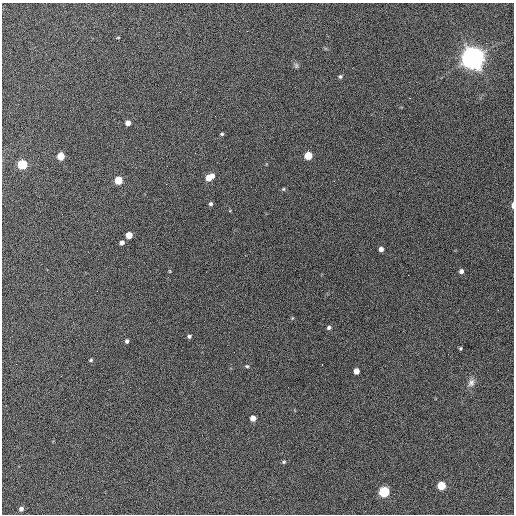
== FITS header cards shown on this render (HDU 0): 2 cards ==
NAXIS1  =                  512 / Axis length
NAXIS2  =                  512 / Axis length

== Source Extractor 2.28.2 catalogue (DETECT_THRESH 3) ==
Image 512 x 512 px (HDU 0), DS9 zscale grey, 1 PNG px = 1 image px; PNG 516 x 516 px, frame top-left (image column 1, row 512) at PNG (2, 3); no overlay
Background 833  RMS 30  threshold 89.1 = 3 sigma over >= 5 px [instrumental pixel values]
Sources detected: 38; all 38 listed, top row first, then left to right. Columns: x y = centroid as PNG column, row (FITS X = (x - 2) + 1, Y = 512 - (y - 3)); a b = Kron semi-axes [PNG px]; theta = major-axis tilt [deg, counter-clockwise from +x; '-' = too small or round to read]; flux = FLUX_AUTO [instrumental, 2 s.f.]
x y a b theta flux
247 31 3 2 - 1.9e+03
118 38 4 2 - 1.6e+03
473 58 9 8 - 2.6e+06
296 65 8 6 90 4.3e+03
340 77 5 5 - 3.3e+03
410 98 2 2 - 1.3e+03
128 123 5 4 - 1.5e+04
222 134 4 3 - 2.7e+03
308 155 5 5 - 5.8e+04
61 156 5 5 - 4.8e+04
22 164 5 5 - 1.5e+05
209 177 7 5 33 3.4e+04
118 180 5 5 - 6.3e+04
283 189 5 4 - 2.5e+03
210 204 4 4 - 4.0e+03
512 205 6 3 89 7.5e+03
129 235 5 5 - 3.4e+04
122 242 5 4 - 8.3e+03
381 249 4 4 - 8.7e+03
170 271 6 3 -88 1.8e+03
461 271 5 4 - 6.9e+03
408 275 2 2 - 9.1e+02
329 328 5 4 - 4.4e+03
189 336 4 4 - 4.0e+03
127 341 5 4 - 4.8e+03
460 348 3 3 - 2.4e+03
91 360 5 4 - 2.9e+03
16 364 2 2 - 8.3e+02
322 365 3 2 - 1.8e+03
247 366 5 4 - 2.7e+03
356 371 5 4 - 1.9e+04
471 383 11 8 66 1.1e+04
65 399 2 2 - 1.0e+03
253 418 5 4 - 1.8e+04
284 462 5 4 - 2.8e+03
441 486 5 5 - 8.0e+04
384 492 5 5 - 2.3e+05
21 509 5 4 - 8.1e+03
At the frame edge (FLAGS 8, measured only in part): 1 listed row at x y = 512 205